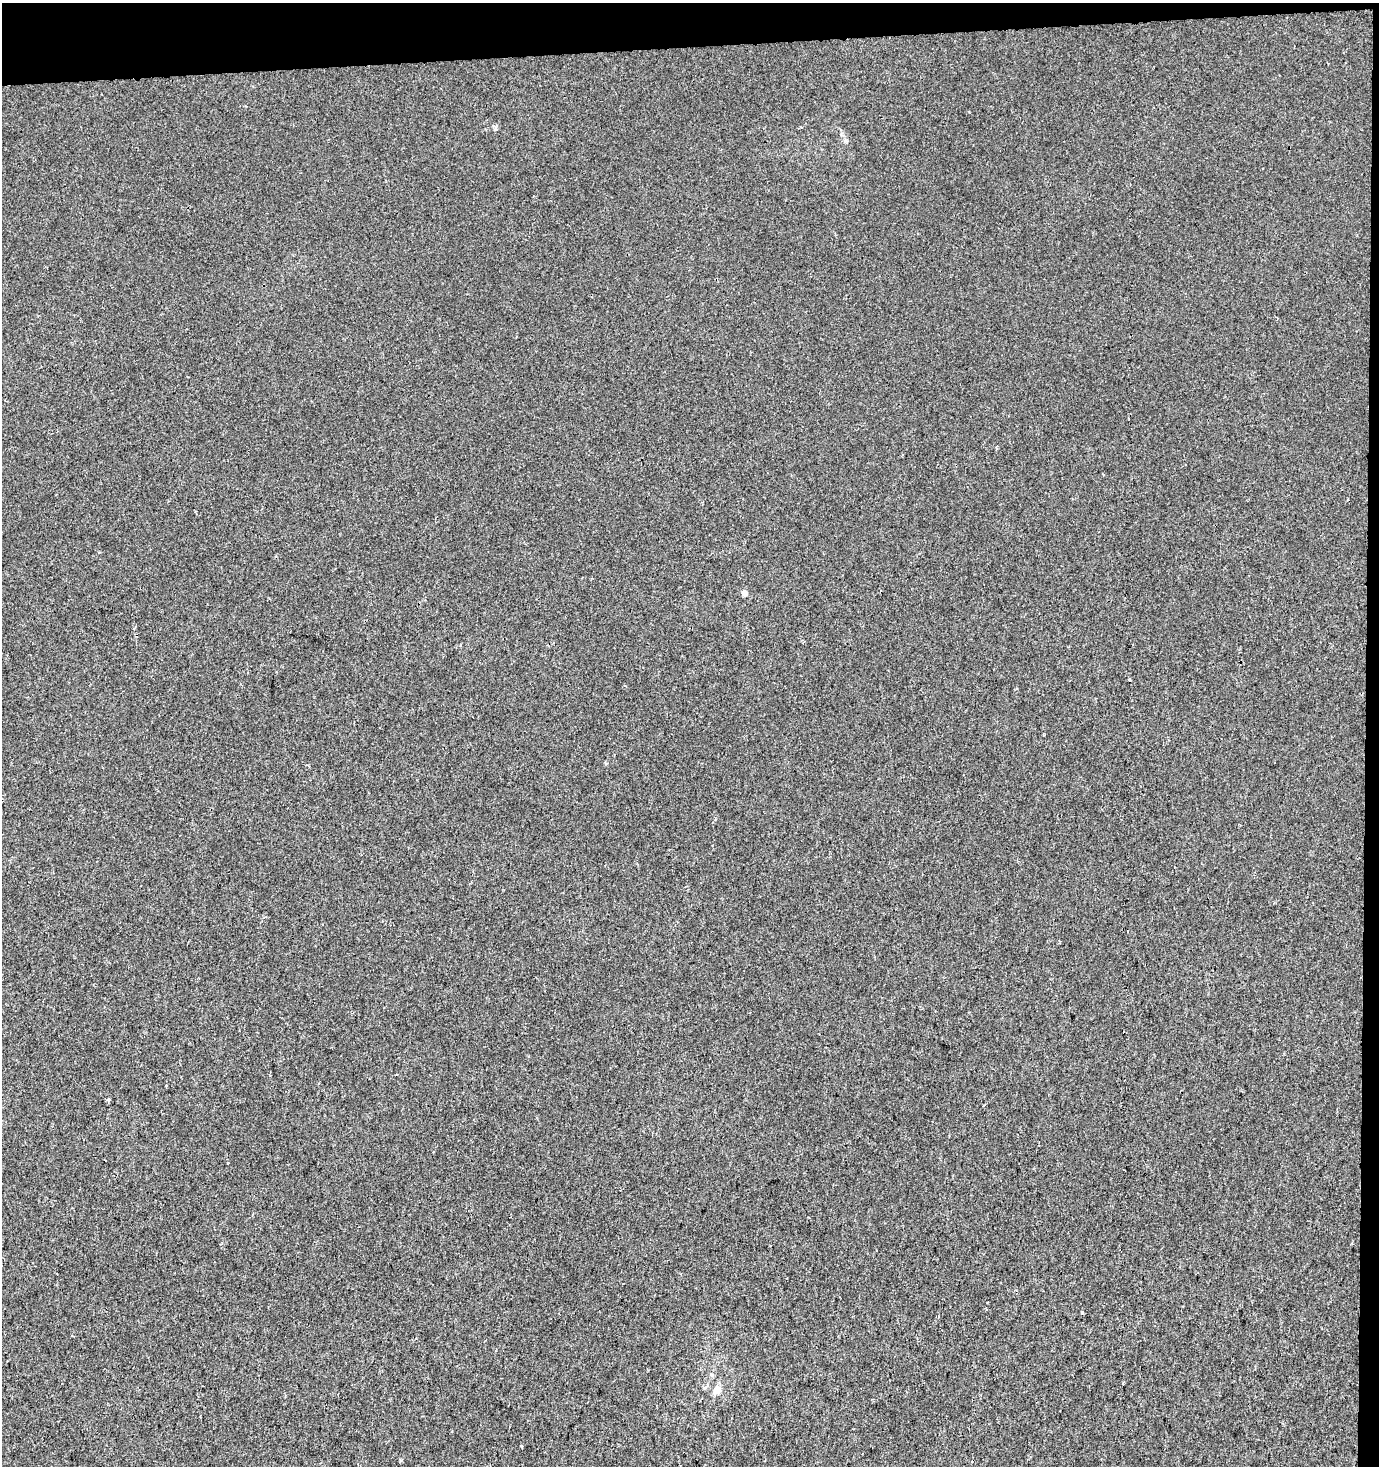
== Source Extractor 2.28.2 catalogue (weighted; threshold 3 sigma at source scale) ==
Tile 3 of 3 x 3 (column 3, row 1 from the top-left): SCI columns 2755-4131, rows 2929-4392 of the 4131 x 4392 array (HDU 1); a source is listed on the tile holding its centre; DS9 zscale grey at full resolution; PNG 1381 x 1468 px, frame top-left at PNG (2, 3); no overlay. Shown black and unused: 4% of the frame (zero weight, under 2 of 3 exposures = <1% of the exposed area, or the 3 px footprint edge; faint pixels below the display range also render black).
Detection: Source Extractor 2.28.2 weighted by HDU 2 'WHT'; one run over the whole footprint, this tile lists its part. Background 7.20e-04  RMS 0.0053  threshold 0.0239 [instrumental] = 3 sigma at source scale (4.5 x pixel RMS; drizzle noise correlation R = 1.50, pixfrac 1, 0.0396/0.0396 arcsec/px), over >= 5 px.
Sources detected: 10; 2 cosmic-ray / hot-pixel residue — not listed; the other 8 listed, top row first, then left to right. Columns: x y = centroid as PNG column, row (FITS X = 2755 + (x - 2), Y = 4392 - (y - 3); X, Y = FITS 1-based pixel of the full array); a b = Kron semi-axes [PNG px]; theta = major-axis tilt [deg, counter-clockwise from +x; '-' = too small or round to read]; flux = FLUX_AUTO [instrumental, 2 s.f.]
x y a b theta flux
801 127 3 3 - 0.4
744 593 5 5 - 3.1
1129 680 3 3 - 2.7
108 1100 3 3 - 2.6
1082 1313 3 3 - 3.7
712 1375 5 5 - 0.85
717 1390 12 9 36 3.3
521 1446 3 3 - 1.1